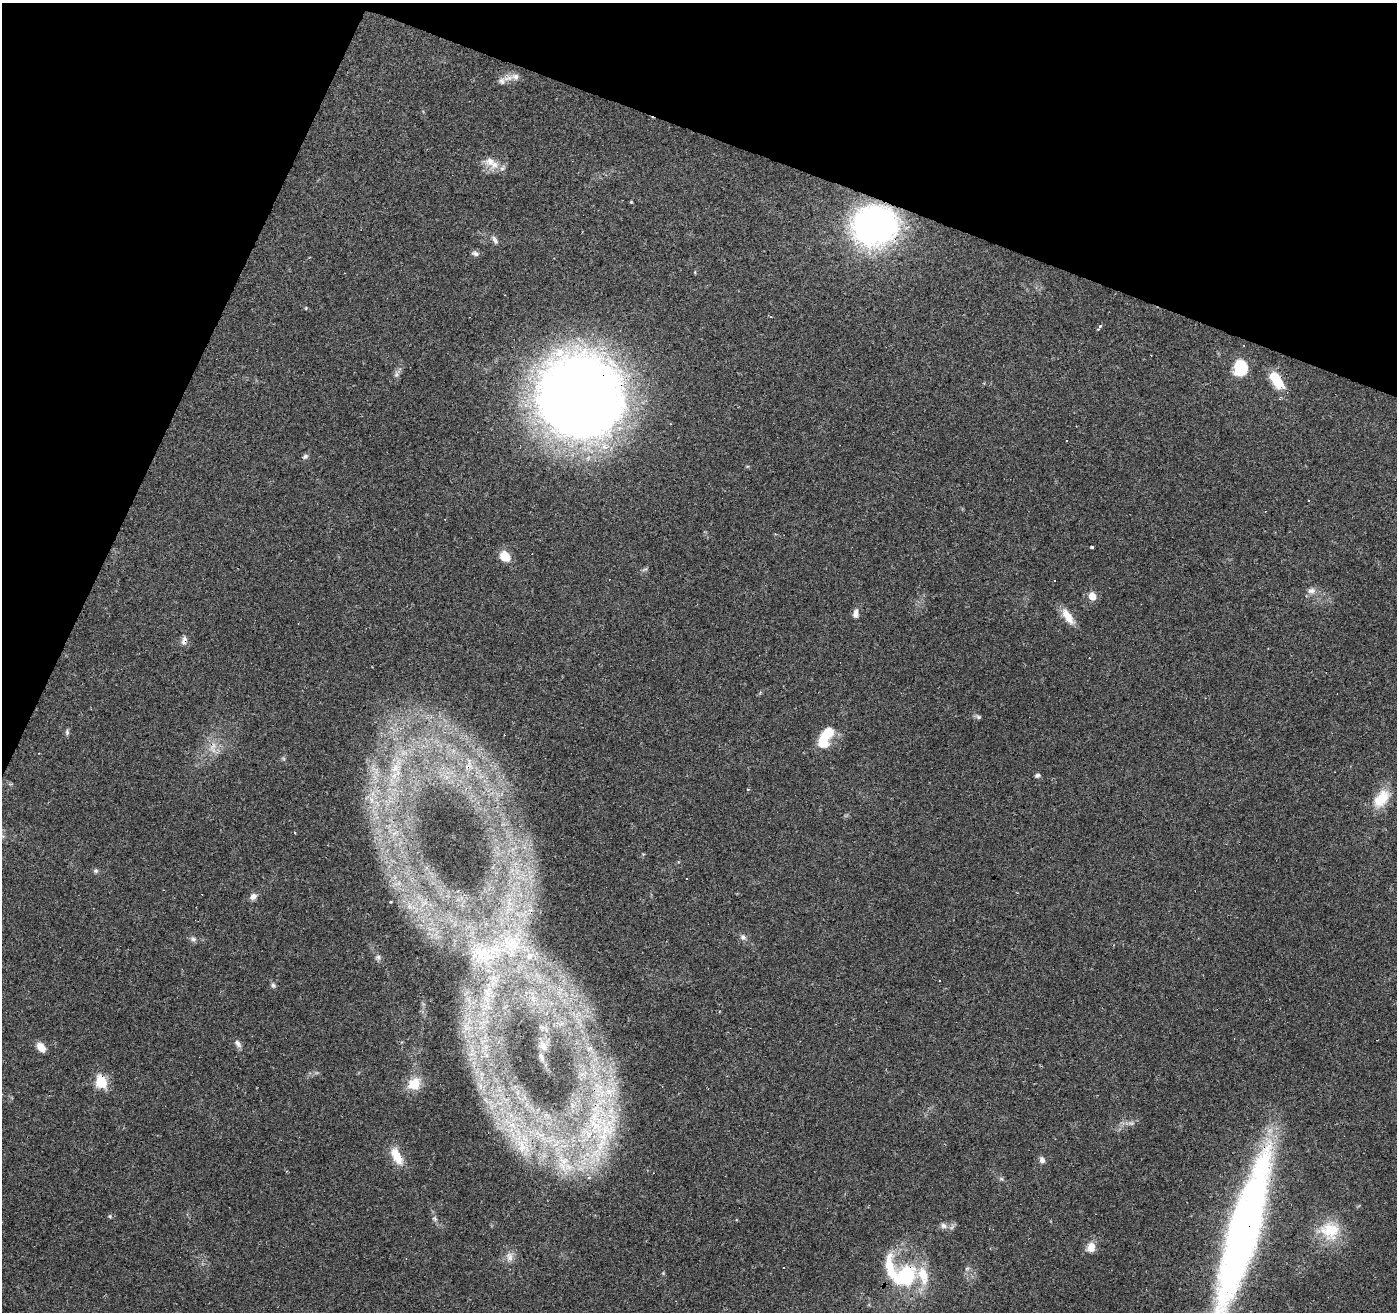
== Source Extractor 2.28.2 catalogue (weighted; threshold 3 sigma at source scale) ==
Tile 2 of 4 x 4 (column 2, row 1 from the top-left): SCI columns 1396-2790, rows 4132-5441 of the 5584 x 5711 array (HDU 1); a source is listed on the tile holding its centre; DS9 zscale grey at full resolution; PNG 1399 x 1314 px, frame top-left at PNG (2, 3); no overlay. Shown black and unused: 19% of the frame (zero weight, under 2 of 3 exposures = <1% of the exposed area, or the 3 px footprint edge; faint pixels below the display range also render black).
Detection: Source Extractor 2.28.2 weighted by HDU 2 'WHT'; one run over the whole footprint, this tile lists its part. Background 0.114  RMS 0.0065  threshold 0.029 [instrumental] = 3 sigma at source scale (4.5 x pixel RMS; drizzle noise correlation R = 1.50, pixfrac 1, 0.0396/0.0396 arcsec/px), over >= 5 px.
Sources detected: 82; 3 inside a brighter object's white glare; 10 cosmic-ray / hot-pixel residue — not listed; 3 inside a brighter listed object's ellipse — not listed separately; the other 66 listed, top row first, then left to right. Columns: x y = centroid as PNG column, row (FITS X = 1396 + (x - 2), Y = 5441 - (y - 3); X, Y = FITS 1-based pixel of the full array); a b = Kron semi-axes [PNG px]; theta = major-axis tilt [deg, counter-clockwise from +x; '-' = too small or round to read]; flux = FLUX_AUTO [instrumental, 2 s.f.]
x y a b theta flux
508 78 18 6 10 5.2
490 161 14 12 -5 7.5
502 168 7 5 29 1.7
631 202 4 4 - 0.55
874 226 46 40 11 170
495 240 14 5 -62 2.2
475 253 9 5 -18 1.9
1100 326 4 3 - 5.1
1241 368 15 12 81 26
396 374 8 5 60 1.9
1276 379 18 9 -57 21
580 396 66 64 -53 840
1067 441 2 2 - 0.45
305 456 8 6 29 1.6
1092 547 3 3 - 1.2
505 556 11 9 -50 10
1054 580 3 2 - 0.61
1311 591 11 8 5 3.2
1092 596 6 5 - 9.9
856 613 11 7 84 3.4
1067 616 23 9 -57 8.5
184 641 12 7 77 3.1
978 717 7 5 -23 1.3
67 732 8 5 -89 1.3
826 737 27 12 62 21
395 768 16 12 85 10
1037 775 6 5 - 1.4
747 789 3 2 - 0.74
1381 799 27 15 54 15
372 800 7 4 -71 1.9
426 867 5 3 - 0.73
96 871 6 6 - 1.3
687 879 2 2 - 0.43
253 896 9 7 40 3.4
743 937 8 7 - 2.2
193 939 8 6 -2 1.8
510 942 25 17 0 22
484 955 24 22 -31 22
530 956 11 9 65 4.4
378 957 8 7 - 1.9
939 980 3 2 - 0.74
273 985 8 6 -56 1.4
573 1013 5 5 - 1.4
238 1043 11 6 -56 2.5
543 1045 8 7 - 2.2
41 1047 10 7 -49 7.4
541 1057 7 4 -53 0.93
101 1082 7 6 - 56
414 1084 14 12 37 14
596 1121 89 27 83 110
1131 1123 8 4 0 1.6
539 1134 20 7 -21 9.8
523 1147 33 18 -65 29
397 1157 25 11 -59 12
1042 1160 8 6 -65 2.5
563 1162 34 17 -80 30
110 1216 6 4 -90 0.76
435 1219 7 4 -56 1.3
943 1225 7 6 - 2
1330 1231 28 24 -21 22
1244 1232 142 24 74 430
1091 1247 13 10 77 6
510 1257 13 9 -88 4.3
784 1267 2 2 - 0.51
967 1268 6 4 19 0.98
907 1275 32 28 87 46
Overlapping masked pixels (flux is a lower limit): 9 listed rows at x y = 874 226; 1276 379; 580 396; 184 641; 101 1082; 596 1121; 523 1147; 1244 1232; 907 1275
Isophote crosses this tile's border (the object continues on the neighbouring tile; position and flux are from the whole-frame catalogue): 1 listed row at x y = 1244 1232